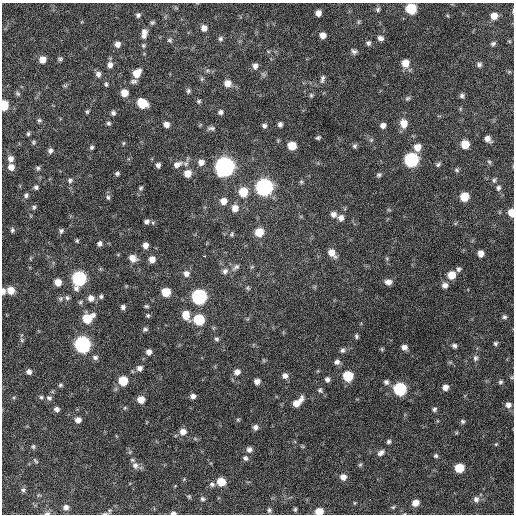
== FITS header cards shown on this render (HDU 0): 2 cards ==
NAXIS1  =                  512 / Axis length
NAXIS2  =                  512 / Axis length

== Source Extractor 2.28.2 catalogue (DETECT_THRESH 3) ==
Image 512 x 512 px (HDU 0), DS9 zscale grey, 1 PNG px = 1 image px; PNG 516 x 516 px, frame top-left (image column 1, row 512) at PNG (2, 3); no overlay
Background 596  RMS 18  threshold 53.4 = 3 sigma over >= 5 px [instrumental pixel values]
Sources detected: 207; all 207 listed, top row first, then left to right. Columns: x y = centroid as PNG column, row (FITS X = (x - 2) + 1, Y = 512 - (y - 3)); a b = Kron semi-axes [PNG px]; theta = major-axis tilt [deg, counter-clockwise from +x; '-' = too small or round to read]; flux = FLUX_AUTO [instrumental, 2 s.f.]
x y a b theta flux
378 9 7 6 - 2400
411 9 7 7 - 58000
318 13 5 5 - 6900
138 15 6 6 - 2900
494 16 6 6 - 11000
152 22 6 5 - 2000
358 22 6 4 89 1600
204 28 7 7 - 6700
144 32 9 7 -36 5400
323 35 5 5 - 8300
144 36 7 6 - 3600
380 38 7 6 - 4200
220 39 6 6 - 2600
170 40 6 6 - 2300
368 43 6 6 - 2800
493 43 5 4 - 2400
117 44 6 6 - 5700
143 46 5 5 - 1800
354 51 7 6 - 3200
42 59 6 6 - 9200
60 59 6 5 - 2100
405 63 8 7 - 14000
479 64 7 6 - 2700
110 65 7 7 - 5500
255 66 7 6 - 4800
137 73 8 6 52 16000
98 74 7 6 - 4500
202 79 6 5 - 2000
322 79 11 5 78 3500
134 81 9 6 8 3400
227 83 8 8 - 8900
106 84 7 4 -80 2200
65 86 6 4 0 1700
188 91 6 5 - 2400
18 93 7 5 -36 2000
124 93 6 6 - 12000
311 95 6 5 - 1800
462 96 5 5 - 3000
408 98 7 6 - 2300
199 101 6 5 - 2000
142 103 8 7 - 31000
4 105 7 5 85 41000
87 112 5 4 - 1700
220 112 6 6 - 3300
113 113 6 5 - 3000
39 120 6 5 - 2000
108 123 5 5 - 2300
166 124 6 5 - 6200
280 124 5 5 - 3300
404 124 9 8 - 14000
383 125 6 6 - 5000
264 126 6 6 - 3000
211 128 11 5 -5 3300
28 134 5 4 - 1800
318 138 5 4 - 2100
488 139 8 6 -42 6500
371 140 6 4 46 1800
33 142 6 4 90 1700
123 143 5 3 - 1300
465 144 7 6 - 20000
292 146 7 6 - 20000
354 146 6 5 - 2600
92 147 5 5 - 2200
417 147 8 7 - 12000
50 151 6 5 - 3400
11 159 6 6 - 5700
411 160 8 7 - 190000
201 162 8 7 - 6600
489 162 6 5 - 2200
177 164 13 8 25 8200
438 164 7 5 30 2400
158 165 5 4 - 3300
11 167 7 6 - 7600
225 167 8 8 - 720000
38 168 6 5 - 2100
457 170 7 5 -18 2200
117 173 5 4 - 2400
188 173 7 7 - 13000
379 175 6 5 - 2500
70 180 6 6 - 2600
494 180 7 5 75 2500
301 182 6 5 - 1900
36 187 5 4 - 2400
264 187 8 8 - 410000
141 188 6 4 42 2100
498 188 8 6 78 3400
243 192 8 7 - 28000
26 195 6 5 - 2600
108 197 7 5 -73 2500
464 197 7 6 - 26000
223 201 7 7 - 9400
34 207 6 5 - 2100
235 208 8 7 - 9500
389 210 6 3 -18 1400
511 213 7 5 -85 13000
333 214 8 7 - 5700
341 218 8 8 - 5700
147 221 5 4 - 3500
153 223 6 4 -72 1600
12 230 6 4 80 2100
61 231 6 5 - 2600
259 232 7 7 - 24000
232 234 7 5 61 1900
77 241 5 3 - 1600
99 243 6 5 - 3600
145 245 6 5 - 6200
332 253 10 7 -53 11000
481 253 6 5 - 8100
204 256 3 2 - 5300
133 258 8 7 - 9600
152 259 6 6 - 8000
236 267 11 6 39 4100
459 269 6 6 - 2900
225 271 8 7 - 4500
186 274 8 7 - 5400
451 275 7 7 - 17000
79 278 8 7 - 190000
58 282 6 6 - 12000
388 282 8 6 1 5900
445 285 7 7 - 5600
248 288 6 5 - 1900
11 290 7 7 - 15000
3 291 6 4 89 5400
166 292 6 6 - 25000
101 296 6 5 - 2400
199 297 8 7 - 260000
67 298 7 6 - 2900
91 298 8 7 - 7700
60 299 7 6 - 2900
80 302 7 5 54 2200
146 306 6 4 -14 1800
123 307 5 5 - 3500
148 315 5 5 - 1900
186 315 10 7 -75 16000
504 317 6 6 - 2700
87 318 9 7 32 34000
199 320 7 7 - 59000
145 329 7 5 17 2600
356 336 6 4 -70 2200
216 339 6 5 - 2400
22 340 6 5 - 1800
495 343 5 5 - 2300
83 344 8 7 - 350000
454 346 6 5 - 3000
404 347 6 5 - 5300
382 349 5 5 - 1400
342 350 7 6 - 3000
149 352 6 6 - 5200
95 357 7 6 - 3400
475 358 8 7 - 3600
337 362 7 6 - 4400
139 368 7 6 - 4700
29 372 5 5 - 4600
237 372 7 7 - 6400
285 376 7 7 - 5500
348 376 7 7 - 42000
327 379 6 5 - 3900
123 381 6 6 - 32000
257 381 6 5 - 6500
386 382 7 6 - 3500
500 382 5 5 - 2300
60 385 6 4 4 1800
445 387 7 6 - 6600
400 389 7 7 - 120000
320 390 7 6 - 2600
193 396 5 5 - 4700
41 397 5 5 - 1700
49 398 7 6 - 3100
141 399 6 6 - 12000
298 402 14 6 44 13000
508 405 8 7 - 5200
57 409 6 5 - 4100
434 409 6 5 - 2500
78 420 6 6 - 6600
238 420 6 4 0 1500
462 421 6 5 - 2400
255 427 6 6 - 4200
183 432 8 7 - 7700
389 442 5 5 - 2400
496 444 5 4 - 1300
302 446 6 4 -19 1300
33 447 6 5 - 1900
249 449 7 6 - 4500
381 453 10 6 35 4600
436 456 5 5 - 2100
245 458 7 6 - 3000
35 461 9 4 -49 1800
135 465 10 8 -70 6300
360 465 5 5 - 1800
459 468 6 6 - 32000
343 477 7 6 - 7300
221 482 7 6 - 21000
212 484 7 6 - 3300
23 490 7 5 75 2600
189 496 5 4 - 1600
202 499 7 6 - 2500
476 499 8 7 - 4600
354 503 5 3 - 1200
415 503 7 6 - 9600
66 507 7 6 - 5300
393 507 6 5 - 1600
295 509 5 4 - 1900
269 510 6 5 - 2600
319 511 6 5 - 19000
47 513 9 5 10 3100
173 513 6 4 2 3100
105 514 9 4 11 2200
At the frame edge (FLAGS 8, measured only in part): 9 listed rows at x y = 494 16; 4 105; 511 213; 3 291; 500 382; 319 511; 47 513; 173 513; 105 514